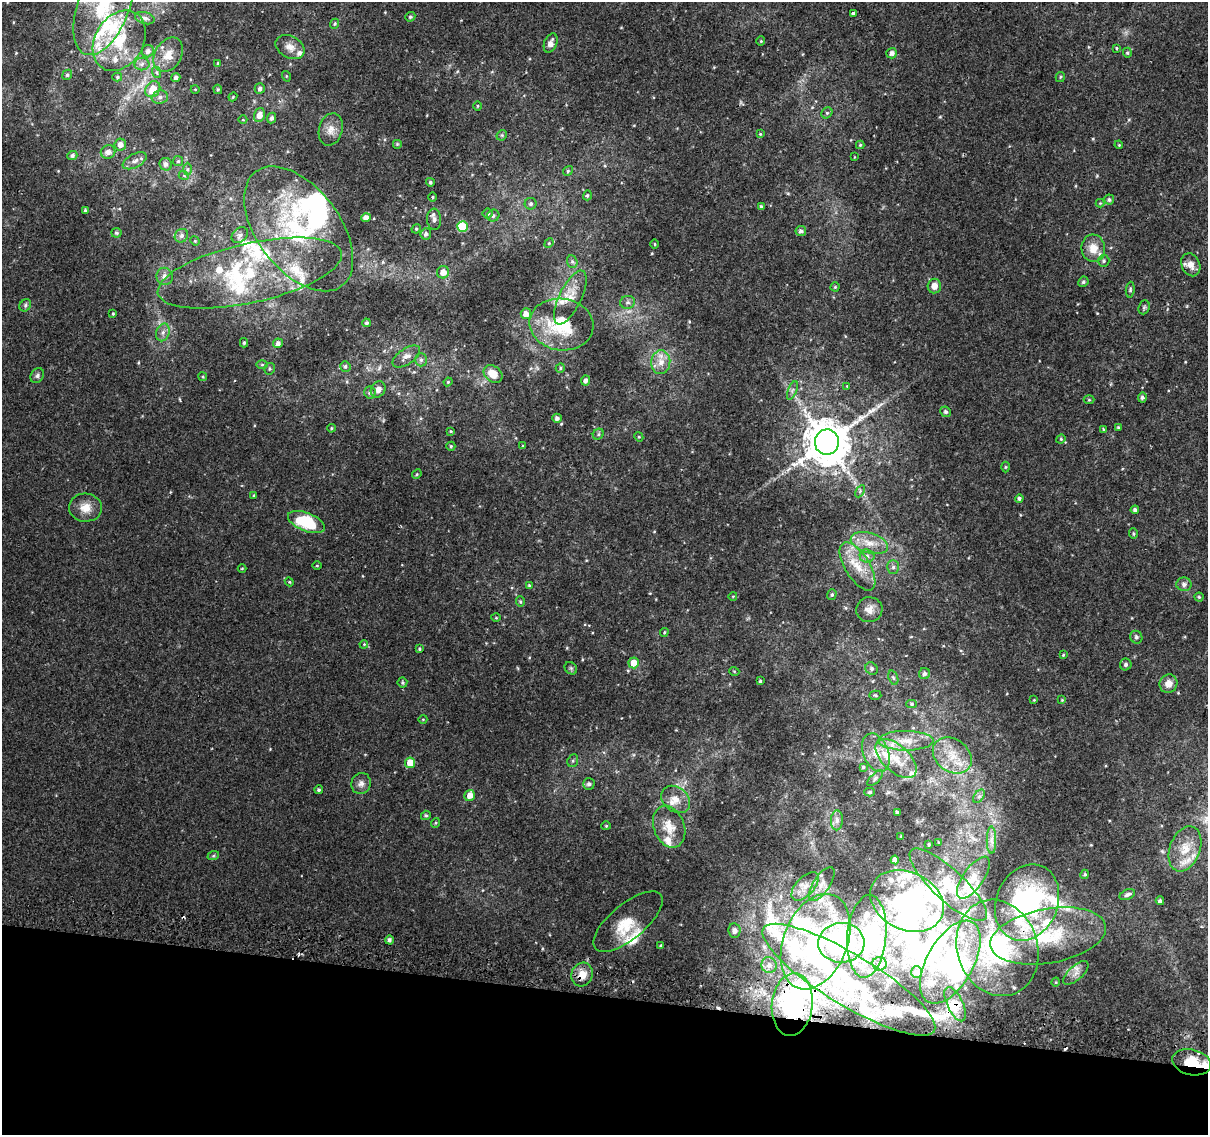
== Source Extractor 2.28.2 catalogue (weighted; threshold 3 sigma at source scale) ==
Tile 15 of 4 x 4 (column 3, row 4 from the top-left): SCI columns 2418-3623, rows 263-1395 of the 4843 x 5116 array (HDU 1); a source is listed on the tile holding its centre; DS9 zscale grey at full resolution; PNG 1210 x 1137 px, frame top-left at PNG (2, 2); each listed source drawn as its Kron ellipse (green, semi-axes under 4 px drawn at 4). Shown black and unused: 12% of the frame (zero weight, under 2 of 3 exposures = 2% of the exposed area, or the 3 px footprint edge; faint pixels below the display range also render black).
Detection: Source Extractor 2.28.2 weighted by HDU 2 'WHT'; one run over the whole footprint, this tile lists its part. Background 0.0111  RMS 0.0038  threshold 0.017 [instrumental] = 3 sigma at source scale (4.5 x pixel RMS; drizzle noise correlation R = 1.50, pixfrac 1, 0.0396/0.0396 arcsec/px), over >= 5 px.
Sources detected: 289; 1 too faint to see at this stretch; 10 inside a brighter object's white glare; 4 cosmic-ray / hot-pixel residue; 1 long thin detection or spike segment (spike, bleed or trail) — neither listed nor drawn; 48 inside a brighter listed object's ellipse — not listed separately; the other 225 listed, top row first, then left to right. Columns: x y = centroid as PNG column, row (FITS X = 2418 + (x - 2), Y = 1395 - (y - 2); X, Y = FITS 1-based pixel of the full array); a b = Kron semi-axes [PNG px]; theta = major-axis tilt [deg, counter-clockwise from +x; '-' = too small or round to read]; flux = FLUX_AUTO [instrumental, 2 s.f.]
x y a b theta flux
104 5 53 26 69 33
853 13 4 3 - 4.3
410 17 5 4 - 0.67
145 18 10 6 -15 1.3
335 24 5 4 - 0.55
119 41 32 24 58 19
761 41 4 4 - 0.43
551 43 10 6 68 2.2
290 47 15 11 -27 3.2
1117 48 4 3 - 0.47
148 51 6 6 - 1.6
892 53 5 5 - 1.5
1127 53 5 4 - 0.51
168 55 18 13 60 4.8
218 63 4 4 - 0.37
142 64 7 6 - 1.3
156 72 6 4 -71 0.54
67 75 5 4 - 0.78
286 76 5 3 - 0.34
117 77 5 4 - 0.62
1060 77 5 4 - 0.47
176 78 4 4 - 1.2
260 88 5 5 - 1.1
153 89 8 7 - 6.2
195 89 4 3 - 0.25
218 89 5 4 - 0.47
160 97 8 6 13 1.3
233 97 4 4 - 0.39
478 106 5 3 - 0.36
827 113 6 5 - 0.6
259 115 7 5 71 2.9
272 118 5 4 - 1
243 120 4 3 - 0.26
331 129 16 11 75 3.5
760 134 4 3 - 0.39
502 135 6 4 45 0.52
397 144 5 5 - 0.47
120 145 6 5 - 2.3
860 145 4 4 - 0.48
1119 145 4 3 - 0.33
108 152 7 6 - 2
72 156 5 4 - 1
854 157 3 2 - 0.22
135 161 13 6 28 2
178 161 5 5 - 0.6
166 164 6 6 - 1.6
187 169 6 4 90 0.62
568 171 5 4 - 0.53
184 176 5 3 - 0.37
430 182 4 4 - 0.71
587 195 5 4 - 0.64
432 197 4 3 - 0.37
1109 200 5 5 - 0.76
1100 203 4 4 - 0.32
531 204 6 6 - 0.88
761 207 4 3 - 1.1
85 210 3 3 - 0.45
488 214 5 5 - 0.6
493 216 6 6 - 0.96
366 218 5 4 - 2.4
434 219 11 7 -87 1.6
462 226 5 5 - 14
299 229 72 41 -53 50
416 229 5 4 - 0.46
801 231 5 5 - 1.2
116 233 5 5 - 0.69
426 234 5 5 - 1.3
240 235 9 7 41 1.4
181 236 7 6 - 1.2
195 241 5 4 - 0.38
549 243 5 4 - 0.45
655 244 4 3 - 0.33
1093 248 14 12 -85 5.2
1104 261 6 6 - 0.75
572 262 6 5 - 0.75
1191 265 12 9 -65 3.2
443 272 6 6 - 3.4
250 273 94 29 13 44
165 276 8 8 - 2
1083 282 5 5 - 0.71
934 286 7 6 - 2.8
835 287 4 4 - 0.49
1130 290 8 4 85 0.68
570 297 29 11 64 5.6
627 302 7 6 - 1.2
25 305 6 5 - 0.76
1144 307 7 5 69 0.67
113 314 4 3 - 0.43
526 314 5 5 - 2.5
367 323 4 4 - 0.91
561 324 32 26 -8 22
163 332 9 6 74 1.7
244 343 4 3 - 0.55
278 343 5 4 - 1.4
406 356 16 8 33 2.5
421 360 6 5 - 1
661 362 12 9 85 3.8
262 365 6 4 0 0.44
345 366 5 5 - 0.69
560 368 5 4 - 0.51
270 369 6 5 - 0.58
493 374 10 7 -36 5.2
37 376 8 6 60 0.99
203 377 4 3 - 0.4
585 381 5 4 - 1.3
448 382 4 4 - 0.42
847 386 4 4 - 0.3
378 389 8 7 - 1.7
792 390 10 3 69 0.78
370 393 6 6 - 1
1142 397 5 4 - 0.85
1089 400 5 3 - 0.37
945 412 5 5 - 0.89
557 418 5 4 - 1.3
1118 427 3 3 - 0.36
331 428 4 3 - 0.46
1103 429 4 3 - 0.39
451 431 3 3 - 0.36
598 434 6 5 - 0.68
639 437 5 3 - 0.36
1061 439 5 4 - 0.42
827 442 12 12 - 1700
451 446 4 4 - 0.49
523 446 4 3 - 0.31
1005 467 5 3 - 0.37
417 474 5 4 - 0.42
860 491 6 4 60 0.68
253 496 4 3 - 0.35
1019 499 4 4 - 0.81
85 508 16 14 -3 4.7
1135 510 4 4 - 1.1
306 522 19 9 -22 21
1133 534 5 4 - 0.52
869 543 19 10 -16 5.4
867 556 7 6 - 1.4
317 566 5 3 - 0.35
857 566 27 12 -58 8.7
893 567 7 5 90 1
242 568 4 3 - 0.3
289 582 4 4 - 0.38
1184 584 7 6 - 1.5
529 585 4 4 - 0.43
832 595 5 4 - 0.62
733 596 4 3 - 0.28
1199 597 4 4 - 0.44
520 602 5 4 - 0.53
869 610 13 12 - 3.1
496 618 5 3 - 0.36
664 632 4 4 - 0.41
1136 637 6 6 - 0.85
364 644 4 3 - 0.34
419 649 4 3 - 0.54
1063 655 4 3 - 0.34
634 663 5 5 - 4.8
1126 664 6 6 - 0.91
571 668 7 5 -45 0.68
872 669 7 5 -49 1
734 671 5 3 - 0.36
924 674 5 5 - 1.2
893 678 7 4 -70 0.68
760 681 3 3 - 0.5
402 683 5 5 - 0.57
1168 684 9 9 - 3.1
875 695 6 4 -3 0.5
1034 700 3 3 - 0.26
1062 700 4 4 - 0.39
911 704 5 4 - 0.58
423 719 4 3 - 0.27
906 741 27 10 0 7
876 753 20 12 -68 6
952 755 21 16 -38 9.3
896 759 25 13 -42 9.8
573 761 6 5 - 0.7
410 763 5 5 - 6.7
863 767 4 3 - 0.58
875 778 10 4 46 0.95
361 784 11 9 71 1.9
589 784 6 6 - 1
319 790 4 4 - 0.75
870 792 5 4 - 0.65
470 795 5 5 - 3.1
979 796 7 5 54 1
676 799 16 12 -37 4.3
897 812 3 3 - 0.85
426 815 5 4 - 0.67
837 820 10 6 88 1.5
435 823 5 3 - 0.35
606 826 4 4 - 0.41
669 827 22 15 -69 6.4
901 836 2 2 - 0.26
991 840 13 4 -90 1.9
939 842 3 2 - 0.28
928 844 3 2 - 0.42
1185 849 23 15 69 7.8
213 856 6 4 19 0.51
895 860 4 4 - 2
1085 874 5 4 - 0.54
973 878 24 10 55 4.8
822 884 19 8 57 3.6
948 885 50 15 -43 12
805 886 17 9 47 4
1127 895 8 5 23 1.1
907 901 38 29 -26 54
1160 901 4 3 - 0.88
1027 902 39 30 67 81
628 922 42 17 39 10
734 931 7 6 - 1.1
867 936 41 19 85 26
1048 936 58 27 10 34
389 940 4 4 - 1.2
816 942 50 32 68 48
841 943 23 20 1 66
661 946 4 3 - 0.51
997 948 49 40 -72 53
950 962 46 23 61 26
879 964 7 7 - 1.2
769 965 8 7 - 1.6
916 972 6 5 - 1
1076 973 16 7 42 2.5
582 974 12 10 64 4.3
849 980 100 25 -31 22
1056 982 4 3 - 0.29
792 1004 31 20 84 44
955 1004 18 8 -64 2.6
1192 1062 20 12 -13 10
Overlapping masked pixels (flux is a lower limit): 7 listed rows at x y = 827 442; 1027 902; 1048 936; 582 974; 792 1004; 955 1004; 1192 1062
Isophote crosses this tile's border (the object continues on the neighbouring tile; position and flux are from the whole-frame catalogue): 2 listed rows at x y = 104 5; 1192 1062